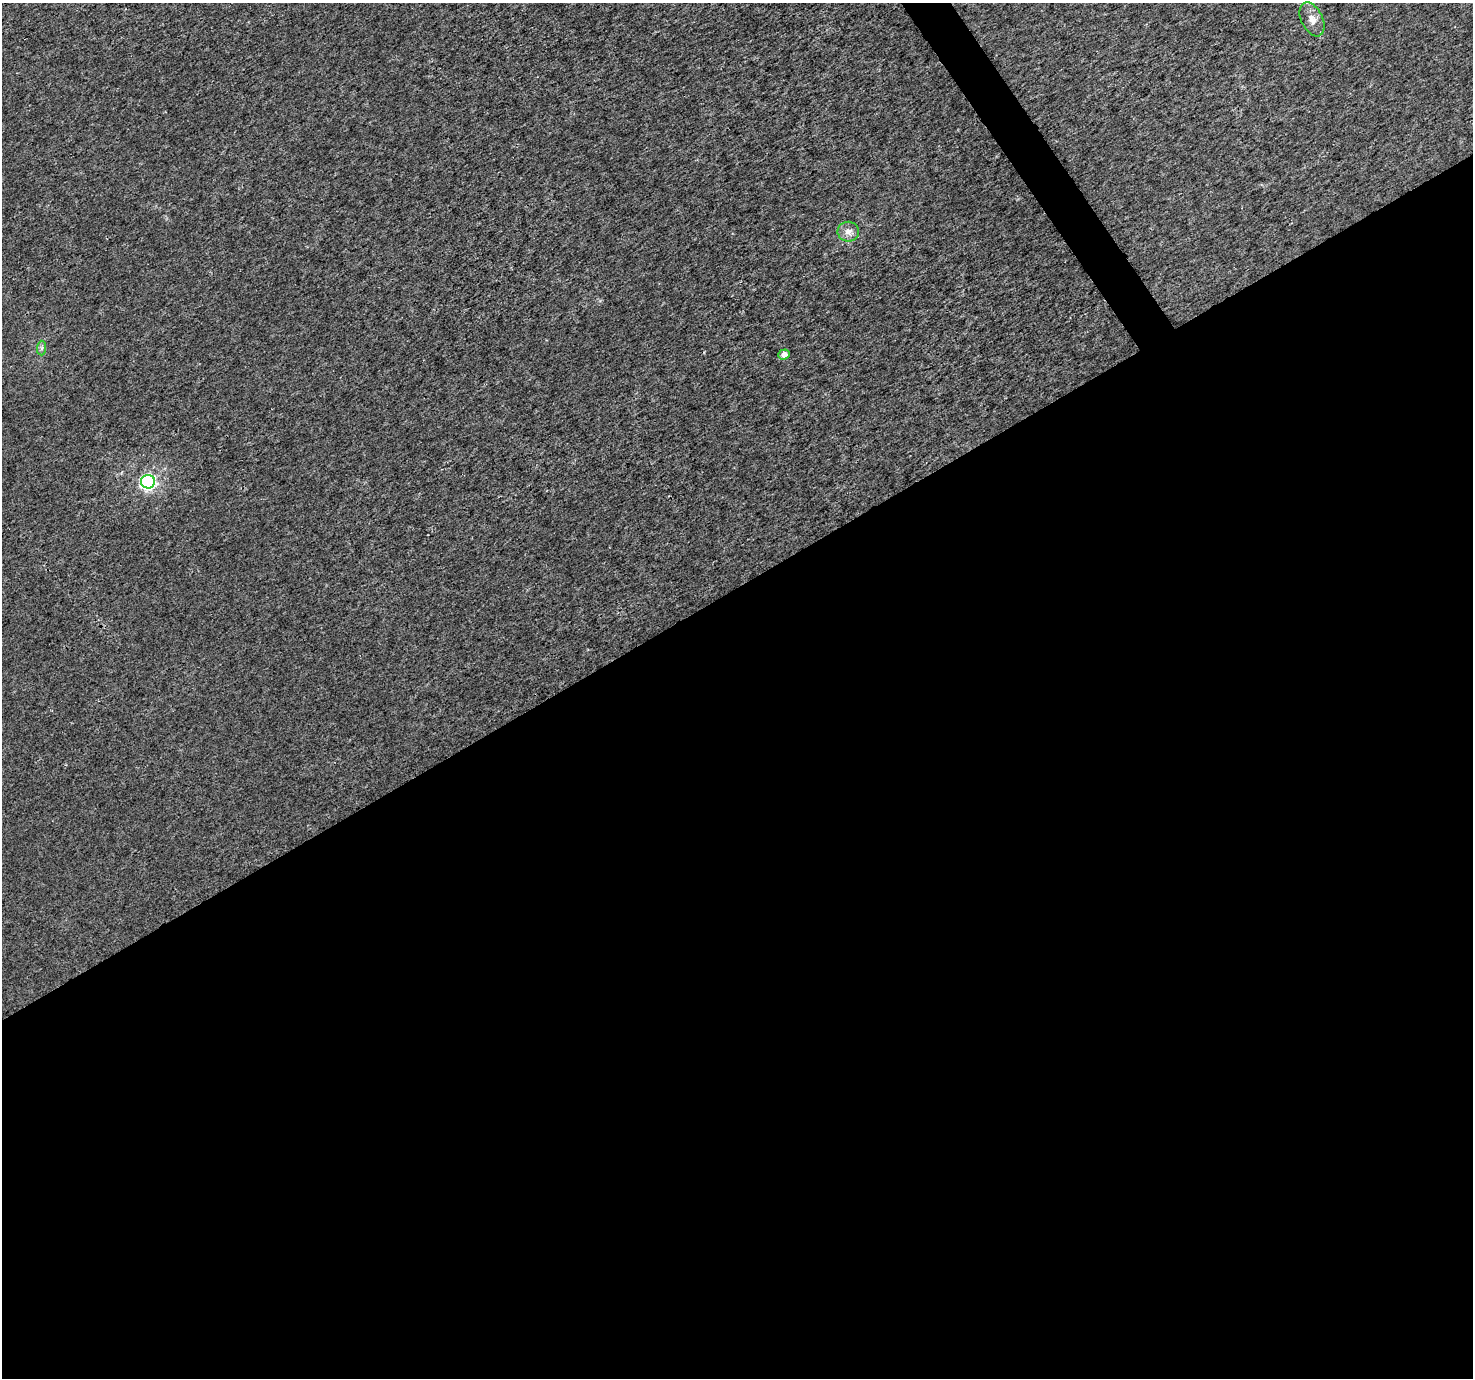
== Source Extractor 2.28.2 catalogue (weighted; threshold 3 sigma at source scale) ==
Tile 15 of 4 x 4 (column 3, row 4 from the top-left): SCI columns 2949-4419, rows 180-1555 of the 5892 x 5802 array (HDU 1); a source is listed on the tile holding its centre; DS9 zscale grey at full resolution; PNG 1475 x 1380 px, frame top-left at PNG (2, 3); each listed source drawn as its Kron ellipse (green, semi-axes under 4 px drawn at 4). Shown black and unused: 58% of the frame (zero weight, under 3 of 4 exposures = <1% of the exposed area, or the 3 px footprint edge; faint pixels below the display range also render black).
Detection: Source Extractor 2.28.2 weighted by HDU 2 'WHT'; one run over the whole footprint, this tile lists its part. Background 9.27e-04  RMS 0.002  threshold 0.00901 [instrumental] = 3 sigma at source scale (4.5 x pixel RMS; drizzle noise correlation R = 1.50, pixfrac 1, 0.0396/0.0396 arcsec/px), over >= 5 px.
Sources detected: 5; all 5 listed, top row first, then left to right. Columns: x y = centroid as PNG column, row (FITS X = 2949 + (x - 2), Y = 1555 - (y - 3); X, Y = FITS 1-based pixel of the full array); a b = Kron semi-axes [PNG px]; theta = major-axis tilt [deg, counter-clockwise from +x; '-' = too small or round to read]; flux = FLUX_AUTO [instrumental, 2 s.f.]
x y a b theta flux
1312 19 18 10 -64 2
848 232 10 10 - 1.5
42 348 7 4 89 0.43
784 354 6 5 - 1.6
148 482 7 6 - 55